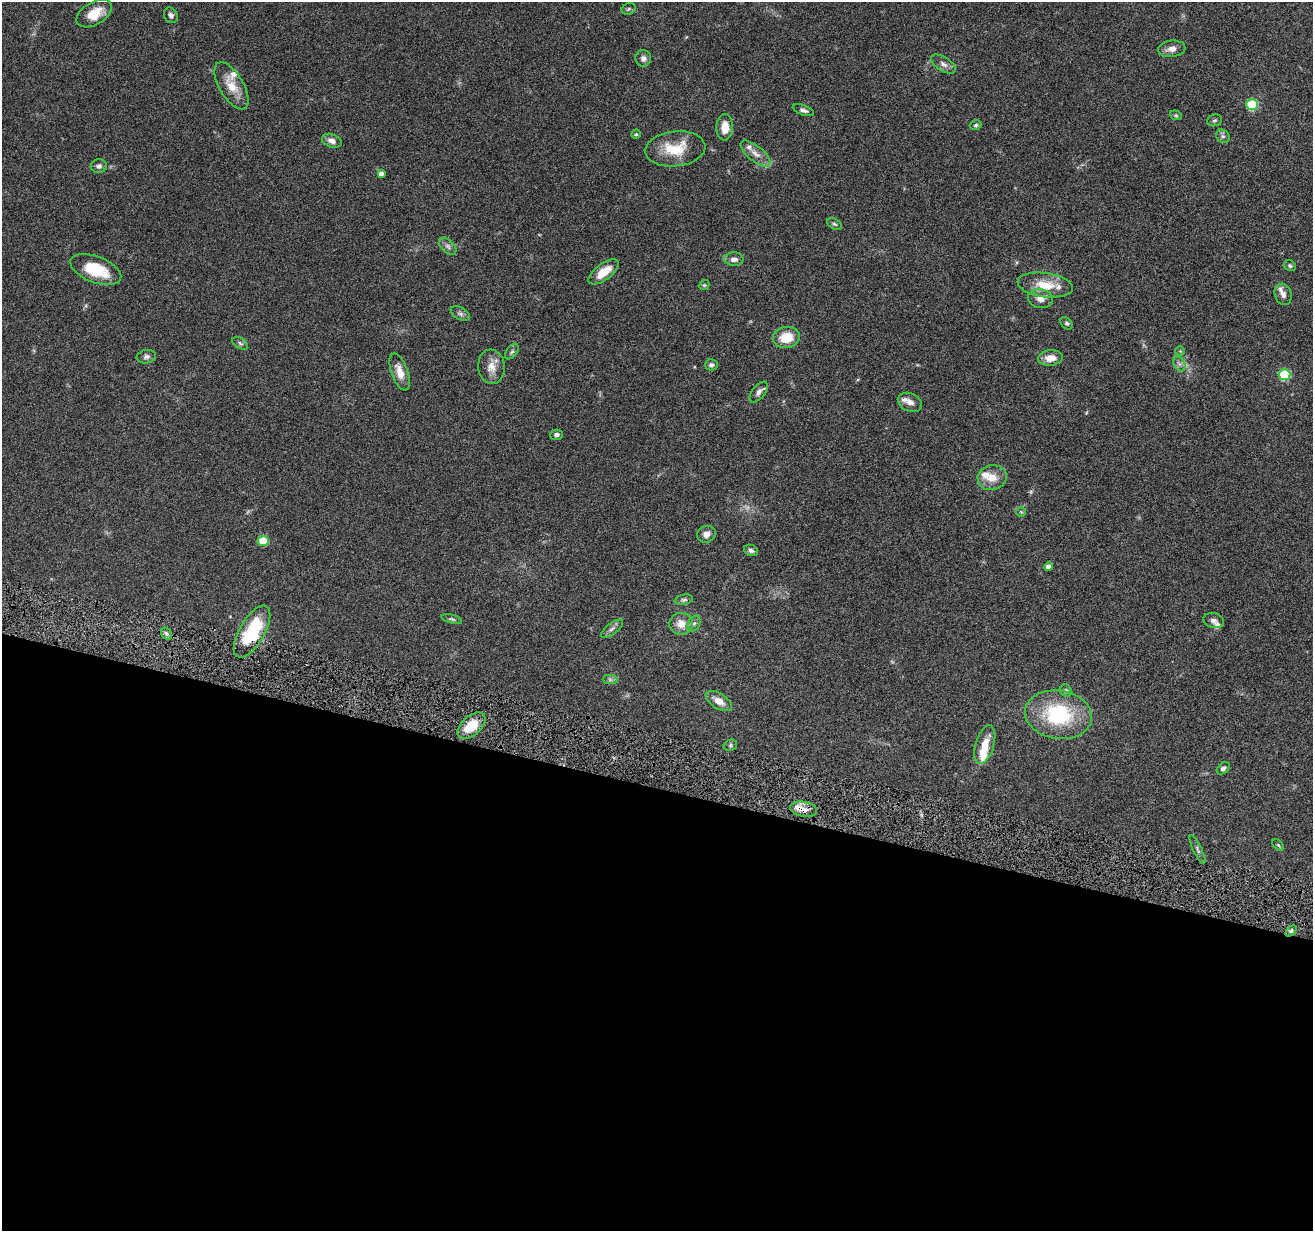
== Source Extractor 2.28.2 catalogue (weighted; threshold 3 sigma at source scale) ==
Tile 14 of 4 x 4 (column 2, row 4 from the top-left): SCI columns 1314-2624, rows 255-1483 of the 5245 x 5297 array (HDU 1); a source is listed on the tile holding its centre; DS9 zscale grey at full resolution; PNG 1315 x 1233 px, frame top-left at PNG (2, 2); each listed source drawn as its Kron ellipse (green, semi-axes under 4 px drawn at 4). Shown black and unused: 36% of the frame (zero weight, under 4 of 8 exposures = <1% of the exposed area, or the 3 px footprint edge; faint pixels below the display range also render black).
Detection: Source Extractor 2.28.2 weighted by HDU 2 'WHT'; one run over the whole footprint, this tile lists its part. Background 0.0614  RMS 0.0042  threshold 0.0171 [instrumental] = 3 sigma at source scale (4.09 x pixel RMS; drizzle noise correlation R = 1.36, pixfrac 0.8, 0.05/0.05 arcsec/px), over >= 5 px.
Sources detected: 82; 1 too faint to see at this stretch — neither listed nor drawn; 9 inside a brighter listed object's ellipse — not listed separately; the other 72 listed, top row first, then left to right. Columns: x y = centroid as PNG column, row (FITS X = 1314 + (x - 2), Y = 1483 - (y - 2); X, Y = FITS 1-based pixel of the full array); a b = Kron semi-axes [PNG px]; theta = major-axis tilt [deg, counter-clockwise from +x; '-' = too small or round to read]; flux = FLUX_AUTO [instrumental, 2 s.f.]
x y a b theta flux
629 9 7 5 22 0.75
94 14 19 11 31 7.1
171 15 8 6 -61 1.3
1172 49 14 8 6 2.4
643 58 8 8 - 1.8
943 64 14 7 -33 1.9
231 86 26 12 -59 6.6
1252 104 6 5 - 23
803 110 11 5 -20 1.2
1176 115 6 4 -21 0.56
1214 120 8 5 17 0.77
976 125 6 4 15 0.63
725 127 13 8 88 4.6
636 134 4 4 - 0.58
1223 136 7 6 - 0.98
332 141 10 6 -23 1.9
675 149 30 17 6 12
755 153 18 7 -39 3.2
99 166 8 7 - 1.3
381 174 4 4 - 1.6
834 224 8 5 -27 0.73
448 246 10 6 -45 1.4
734 259 9 7 -1 1.8
1290 266 6 5 - 0.75
96 269 27 13 -21 14
604 272 18 8 37 6.5
704 285 5 4 - 0.48
1045 285 27 12 -8 8.6
1283 294 11 8 -72 1.8
1040 299 12 9 -11 3
460 314 10 6 -28 1.2
1067 323 7 5 -50 0.7
786 338 13 10 9 8.4
240 343 8 5 -32 0.91
1180 351 5 5 - 0.46
512 352 9 5 52 0.93
146 357 10 6 8 1.2
1050 358 12 7 6 4.5
1179 364 8 5 -59 1.3
711 365 6 5 - 1.1
491 367 17 13 -84 4.4
400 372 19 8 -70 4.3
1285 375 6 5 - 23
759 392 12 6 51 1.5
910 402 13 9 -24 2.1
556 435 6 5 - 1.1
992 478 14 12 12 5
1021 512 4 4 - 0.4
706 534 9 8 - 2.4
263 541 5 5 - 11
751 550 7 5 -25 1
1049 566 4 4 - 1.7
684 600 9 5 11 0.81
452 619 11 4 -15 0.74
1214 620 10 7 -15 1.5
694 623 8 5 62 1.1
681 624 12 11 - 4.3
612 629 13 5 38 1.4
252 632 29 12 60 25
166 634 7 5 -57 0.81
610 680 7 4 -1 0.8
1066 691 6 5 - 0.77
719 701 15 7 -32 3.9
1058 715 33 24 -8 31
472 726 17 9 41 9
730 745 7 5 24 0.69
985 745 20 9 74 6.2
1223 768 7 5 40 1.1
804 809 13 7 -9 3
1278 845 7 4 -45 0.49
1197 849 15 4 -64 0.97
1291 931 6 4 45 0.65
Overlapping masked pixels (flux is a lower limit): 2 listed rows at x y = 252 632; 804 809